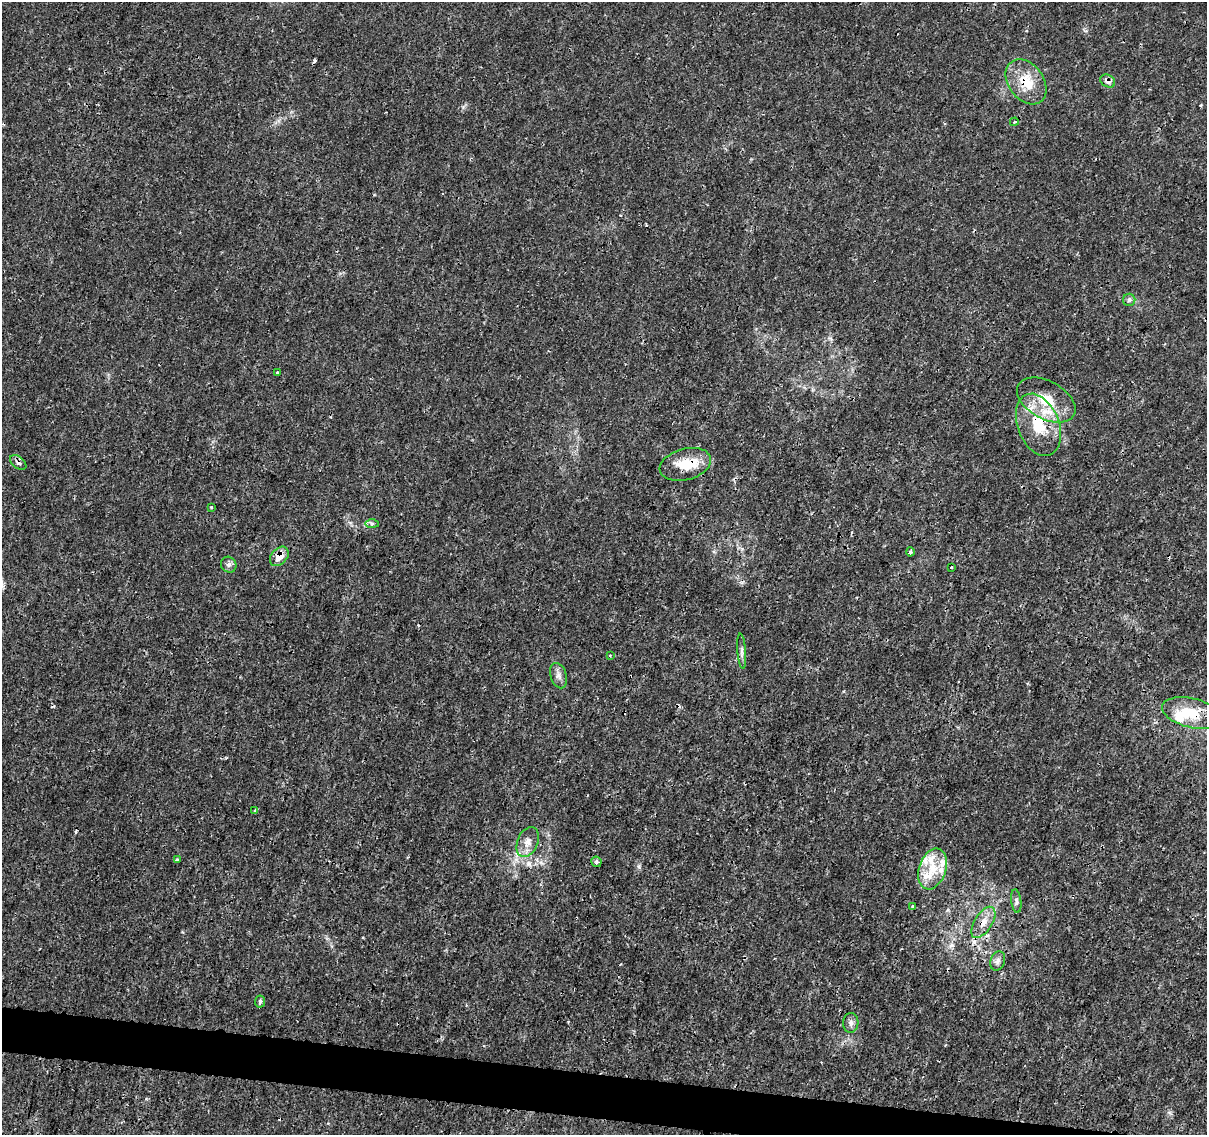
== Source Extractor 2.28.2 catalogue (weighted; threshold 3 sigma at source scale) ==
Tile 6 of 4 x 4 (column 2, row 2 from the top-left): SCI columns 1219-2423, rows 2552-3684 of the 4832 x 5042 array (HDU 1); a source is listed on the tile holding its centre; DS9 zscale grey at full resolution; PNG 1209 x 1137 px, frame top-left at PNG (2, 2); each listed source drawn as its Kron ellipse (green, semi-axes under 4 px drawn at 4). Shown black and unused: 3% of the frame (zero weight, under 3 of 4 exposures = <1% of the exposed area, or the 3 px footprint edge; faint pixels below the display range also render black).
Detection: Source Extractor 2.28.2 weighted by HDU 2 'WHT'; one run over the whole footprint, this tile lists its part. Background 0.00203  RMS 7.8e-04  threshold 0.00352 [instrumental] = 3 sigma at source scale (4.5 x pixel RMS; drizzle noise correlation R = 1.50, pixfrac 1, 0.0396/0.0396 arcsec/px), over >= 5 px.
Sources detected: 44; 1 inside a brighter object's white glare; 6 cosmic-ray / hot-pixel residue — neither listed nor drawn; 7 inside a brighter listed object's ellipse — not listed separately; the other 30 listed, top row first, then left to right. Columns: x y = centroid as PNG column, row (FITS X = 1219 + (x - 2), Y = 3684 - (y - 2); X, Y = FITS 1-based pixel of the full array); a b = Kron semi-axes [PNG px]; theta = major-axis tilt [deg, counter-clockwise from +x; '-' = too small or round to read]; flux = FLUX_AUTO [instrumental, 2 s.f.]
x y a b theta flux
1108 81 8 6 -31 0.43
1026 82 25 17 -53 2.3
1014 122 4 3 - 0.11
1129 300 6 6 - 0.2
277 373 4 3 - 0.17
1046 400 32 19 -28 2.6
1038 425 32 20 -69 3.5
18 462 9 5 -38 0.25
685 464 26 15 15 2
211 507 3 3 - 0.1
372 524 7 4 0 0.17
910 552 4 3 - 0.26
279 556 11 8 48 0.95
229 565 8 7 - 0.3
951 567 3 3 - 0.17
742 651 18 4 -86 0.28
610 655 4 2 - 0.064
558 676 13 8 -73 0.41
1192 713 30 14 -14 2.6
255 810 4 3 - 0.15
528 842 15 10 67 0.72
177 860 3 3 - 0.19
596 862 5 5 - 0.27
933 869 21 13 72 1.8
1016 901 12 5 -84 0.24
913 907 3 3 - 0.15
983 922 17 9 58 0.85
998 961 10 7 70 0.31
260 1002 6 5 - 0.21
851 1023 10 7 86 0.35
Overlapping masked pixels (flux is a lower limit): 8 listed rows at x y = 1108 81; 1026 82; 1038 425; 18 462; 685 464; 279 556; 1192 713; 983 922